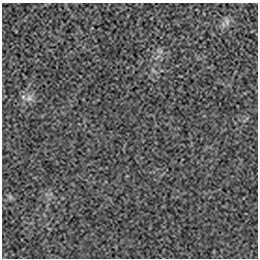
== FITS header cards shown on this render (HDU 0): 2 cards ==
NAXIS1  =                  256 / length of data axis 1
NAXIS2  =                  256 / length of data axis 2

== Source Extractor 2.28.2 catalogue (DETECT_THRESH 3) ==
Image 256 x 256 px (HDU 0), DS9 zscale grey, 1 PNG px = 1 image px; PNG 260 x 260 px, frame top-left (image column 1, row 256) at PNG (2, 3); no overlay
Background -1.01e-04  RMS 0.0023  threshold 0.00677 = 3 sigma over >= 5 px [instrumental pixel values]
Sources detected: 4; all 4 listed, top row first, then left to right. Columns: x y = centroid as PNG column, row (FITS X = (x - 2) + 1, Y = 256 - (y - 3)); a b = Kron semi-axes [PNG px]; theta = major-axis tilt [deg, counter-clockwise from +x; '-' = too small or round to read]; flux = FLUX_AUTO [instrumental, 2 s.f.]
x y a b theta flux
227 21 12 5 -77 0.56
158 57 11 2 36 0.28
29 98 11 9 44 1
10 197 8 5 -45 0.3